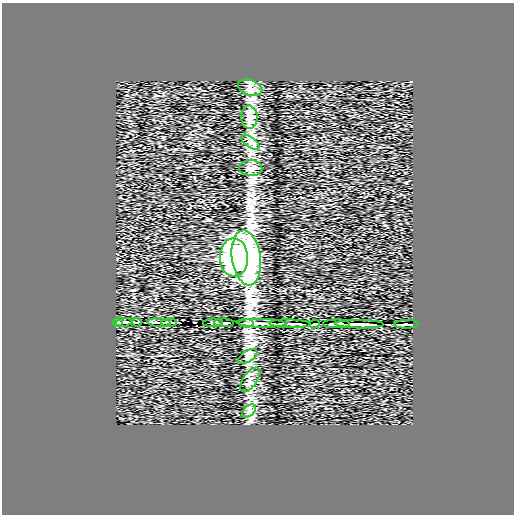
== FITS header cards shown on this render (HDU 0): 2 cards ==
NAXIS1  =                  512
NAXIS2  =                  512

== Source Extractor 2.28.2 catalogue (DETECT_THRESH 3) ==
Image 512 x 512 px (HDU 0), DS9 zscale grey, 1 PNG px = 1 image px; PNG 516 x 516 px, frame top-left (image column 1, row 512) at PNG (2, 3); each listed source drawn as its Kron ellipse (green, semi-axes under 4 px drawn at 4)
Background 0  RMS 0.76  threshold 2.28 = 3 sigma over >= 5 px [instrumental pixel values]
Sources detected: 23; all 23 listed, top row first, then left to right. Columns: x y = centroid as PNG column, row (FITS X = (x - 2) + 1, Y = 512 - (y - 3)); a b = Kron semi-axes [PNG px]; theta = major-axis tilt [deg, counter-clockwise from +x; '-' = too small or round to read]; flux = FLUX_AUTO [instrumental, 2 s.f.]
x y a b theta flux
250 88 12 7 -18 300
249 117 11 8 89 330
250 142 10 5 -36 180
251 168 11 8 -1 230
234 258 19 14 -88 10000
246 258 27 14 -82 15000
118 322 5 3 - 160
124 322 8 3 8 190
136 322 5 2 - 39
159 323 11 3 -3 290
169 323 8 3 2 180
213 323 10 2 2 50
224 323 10 3 -1 50
246 323 7 2 -5 100
262 323 25 4 -2 460
290 324 20 3 -1 290
314 324 5 2 - 48
336 324 13 3 -1 290
359 324 24 2 -1 100
406 324 12 2 2 270
248 356 11 5 33 180
250 380 14 7 54 270
249 411 8 5 44 160